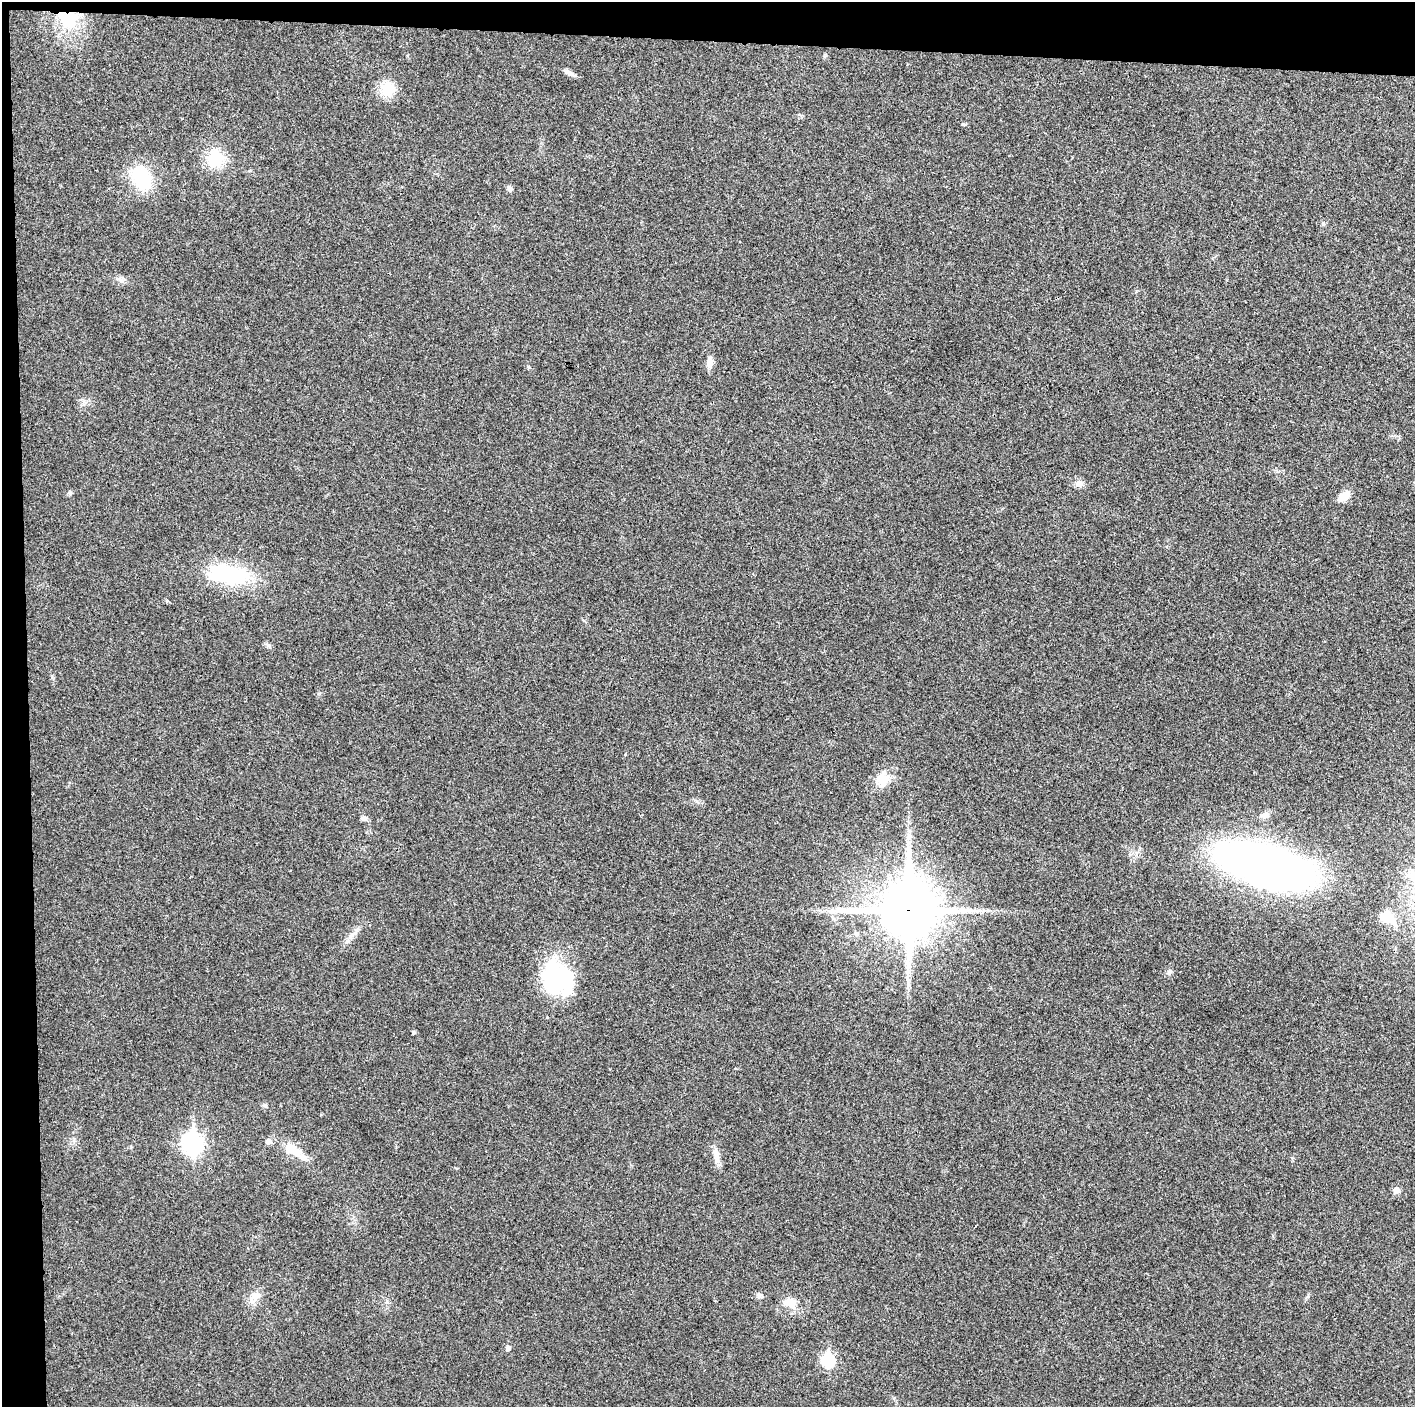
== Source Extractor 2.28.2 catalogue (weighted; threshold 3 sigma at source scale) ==
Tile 1 of 3 x 3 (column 1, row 1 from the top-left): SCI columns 1-1413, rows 2817-4221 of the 4241 x 4224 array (HDU 1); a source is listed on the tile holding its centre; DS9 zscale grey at full resolution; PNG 1417 x 1409 px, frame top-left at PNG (2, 2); no overlay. Shown black and unused: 5% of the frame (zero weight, under 3 of 4 exposures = <1% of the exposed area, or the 3 px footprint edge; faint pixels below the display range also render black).
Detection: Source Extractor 2.28.2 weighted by HDU 2 'WHT'; one run over the whole footprint, this tile lists its part. Background 0.0194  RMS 0.0039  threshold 0.0175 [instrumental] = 3 sigma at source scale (4.5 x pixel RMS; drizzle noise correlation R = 1.50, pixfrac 1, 0.05/0.05 arcsec/px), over >= 5 px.
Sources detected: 36; all 36 listed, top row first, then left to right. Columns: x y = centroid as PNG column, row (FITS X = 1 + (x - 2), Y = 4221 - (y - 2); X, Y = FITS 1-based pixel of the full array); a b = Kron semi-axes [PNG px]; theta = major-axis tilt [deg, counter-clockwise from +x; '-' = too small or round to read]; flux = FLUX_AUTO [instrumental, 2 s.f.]
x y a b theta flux
67 18 21 16 -35 19
569 73 12 6 -28 1.7
387 89 14 13 - 10
215 158 22 19 85 14
141 178 28 18 -68 22
510 189 9 6 -62 0.93
1323 224 6 4 -18 0.54
121 280 10 6 -48 1.5
710 362 16 8 81 2.5
528 367 6 4 -89 0.43
1079 483 12 8 14 2
70 493 6 5 - 0.77
1344 497 13 8 37 5.4
228 575 50 20 -8 36
883 779 21 17 66 7.1
1265 815 10 8 19 2.2
364 818 9 6 -3 1.3
908 837 7 4 72 1.1
1266 866 73 28 -16 350
908 910 21 20 - 2100
1386 917 14 10 -13 8.4
351 936 18 7 43 2.8
1169 972 8 6 38 1.1
558 978 39 32 -49 42
413 1032 4 4 - 0.73
265 1105 6 5 - 0.72
268 1141 8 7 - 1.6
192 1144 10 8 -89 170
292 1149 26 14 -32 8.2
716 1154 24 7 -81 3.4
1396 1190 9 8 - 1.7
759 1295 9 6 -74 1
255 1296 16 9 21 3.5
790 1302 19 12 -12 5
508 1348 5 5 - 1.6
828 1360 8 6 -88 40
Overlapping masked pixels (flux is a lower limit): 2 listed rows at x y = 67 18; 908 910
Unlisted compact peaks at least as high as the median listed source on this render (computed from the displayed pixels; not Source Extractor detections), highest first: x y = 963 124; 319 693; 268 645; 52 677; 894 1398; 387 1302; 456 1168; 697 801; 625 754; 167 601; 824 56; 131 1147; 1308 1296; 1136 291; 407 56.